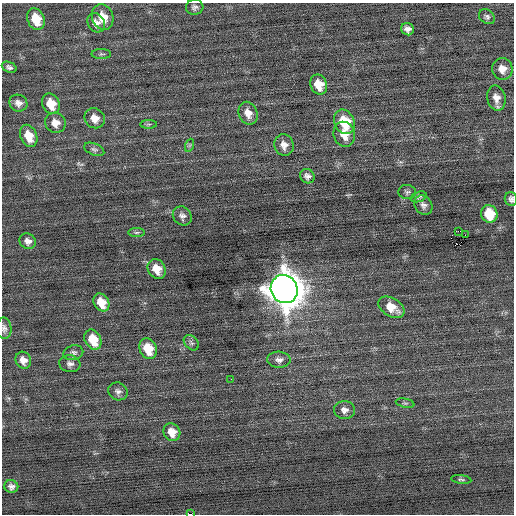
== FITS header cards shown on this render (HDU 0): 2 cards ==
NAXIS1  =                  512 / Axis length
NAXIS2  =                  512 / Axis length

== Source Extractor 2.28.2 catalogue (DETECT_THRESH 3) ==
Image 512 x 512 px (HDU 0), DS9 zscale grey, 1 PNG px = 1 image px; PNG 516 x 516 px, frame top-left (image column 1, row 512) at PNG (2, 3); each listed source drawn as its Kron ellipse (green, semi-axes under 4 px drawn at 4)
Background -0.0152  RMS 0.7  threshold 2.1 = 3 sigma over >= 5 px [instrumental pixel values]
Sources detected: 54; all 54 listed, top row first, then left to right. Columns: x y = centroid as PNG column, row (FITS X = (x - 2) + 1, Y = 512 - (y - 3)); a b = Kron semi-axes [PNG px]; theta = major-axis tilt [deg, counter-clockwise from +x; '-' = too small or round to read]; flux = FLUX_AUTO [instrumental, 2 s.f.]
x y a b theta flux
195 7 9 7 5 160
103 17 13 10 -72 720
487 17 8 6 -36 140
36 19 11 8 -69 1000
96 23 10 8 -57 270
408 29 6 6 - 210
101 54 10 5 0 99
9 67 8 5 -22 140
502 69 11 10 - 450
319 84 10 8 -68 740
496 98 12 9 -79 390
18 103 9 8 - 260
51 104 11 8 -65 850
248 113 12 9 -67 420
95 118 10 9 - 440
344 122 13 10 -65 1500
55 123 10 9 - 410
149 124 8 4 1 87
344 134 12 10 -74 670
29 136 11 8 -67 730
190 145 6 4 71 68
284 145 11 9 -72 350
94 149 10 6 -23 140
307 176 7 6 - 190
407 192 9 7 -6 120
419 197 8 5 18 90
511 199 7 6 - 160
423 205 10 8 -53 200
489 214 9 8 - 1400
182 216 10 9 - 210
458 231 4 2 - 4600
137 232 8 4 0 86
465 235 2 2 - 400
28 241 8 7 - 240
157 269 10 8 -57 630
284 289 14 13 - 120000
101 302 9 7 -57 730
391 307 14 9 -32 820
4 328 11 7 -86 190
93 340 10 8 -62 1100
191 343 8 6 -44 130
148 349 11 8 -66 1100
73 353 10 7 15 160
23 360 9 7 -63 330
279 360 11 8 -2 230
70 364 10 8 -9 200
231 379 2 2 - 48
118 391 10 8 -31 200
405 403 9 4 -12 100
344 410 10 9 - 260
172 432 9 8 - 510
461 479 10 4 -7 90
11 486 7 6 - 190
191 514 3 2 - 2100
At the frame edge (FLAGS 8, measured only in part): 3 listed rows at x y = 511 199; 4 328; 191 514